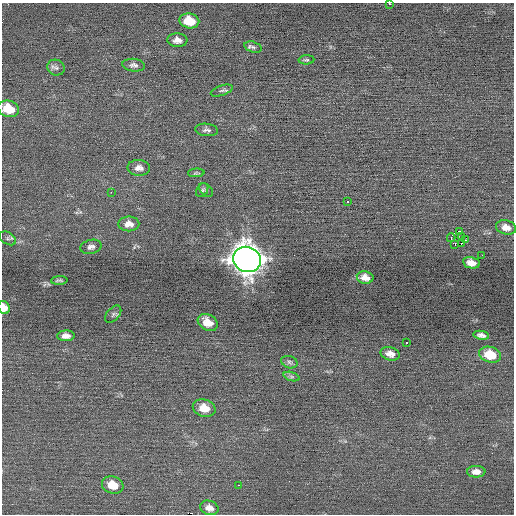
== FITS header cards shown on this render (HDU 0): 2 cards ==
NAXIS1  =                  512 / Axis length
NAXIS2  =                  512 / Axis length

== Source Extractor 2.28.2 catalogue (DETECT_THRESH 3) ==
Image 512 x 512 px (HDU 0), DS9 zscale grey, 1 PNG px = 1 image px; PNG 516 x 516 px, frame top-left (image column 1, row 512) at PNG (2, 3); each listed source drawn as its Kron ellipse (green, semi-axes under 4 px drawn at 4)
Background -0.00846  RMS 0.68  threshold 2.03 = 3 sigma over >= 5 px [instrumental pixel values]
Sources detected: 46; all 46 listed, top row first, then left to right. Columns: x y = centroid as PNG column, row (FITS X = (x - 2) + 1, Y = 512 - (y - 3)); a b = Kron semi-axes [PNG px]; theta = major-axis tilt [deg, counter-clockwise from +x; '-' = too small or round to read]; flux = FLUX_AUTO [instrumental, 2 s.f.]
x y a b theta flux
389 4 3 2 - 61
189 21 10 7 -12 1100
177 40 10 7 -3 280
253 47 9 5 -16 130
306 60 8 4 3 82
134 65 11 6 -6 170
56 68 9 7 -28 150
222 91 11 5 18 120
9 109 11 8 -15 1100
207 130 11 6 -6 150
139 168 11 8 -2 270
196 173 8 4 3 69
202 190 7 5 56 91
206 190 8 5 -47 100
111 192 2 2 - 220
348 202 3 2 - 120
129 224 10 7 0 360
506 227 10 7 -16 330
460 231 3 2 - 170
461 236 2 2 - 33
8 238 9 6 -32 110
451 238 4 2 - 820
465 240 2 2 - 110
462 243 2 2 - 26
455 244 3 2 - 120
91 247 11 7 13 160
482 255 3 2 - 34
247 259 14 12 -24 74000
471 263 8 5 -11 320
365 277 8 6 -11 320
59 280 8 3 4 76
4 307 7 5 -70 480
113 314 10 6 49 120
208 322 10 7 -31 580
481 335 8 4 -8 170
66 336 9 5 2 250
406 342 3 2 - 440
390 354 10 6 -14 300
490 355 11 8 -13 1100
289 362 8 6 -18 120
292 377 8 3 -19 95
204 408 11 8 -15 670
476 472 9 5 0 280
113 485 11 8 -17 710
238 485 3 2 - 190
209 508 9 7 -18 280
At the frame edge (FLAGS 8, measured only in part): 3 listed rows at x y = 389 4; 9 109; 4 307